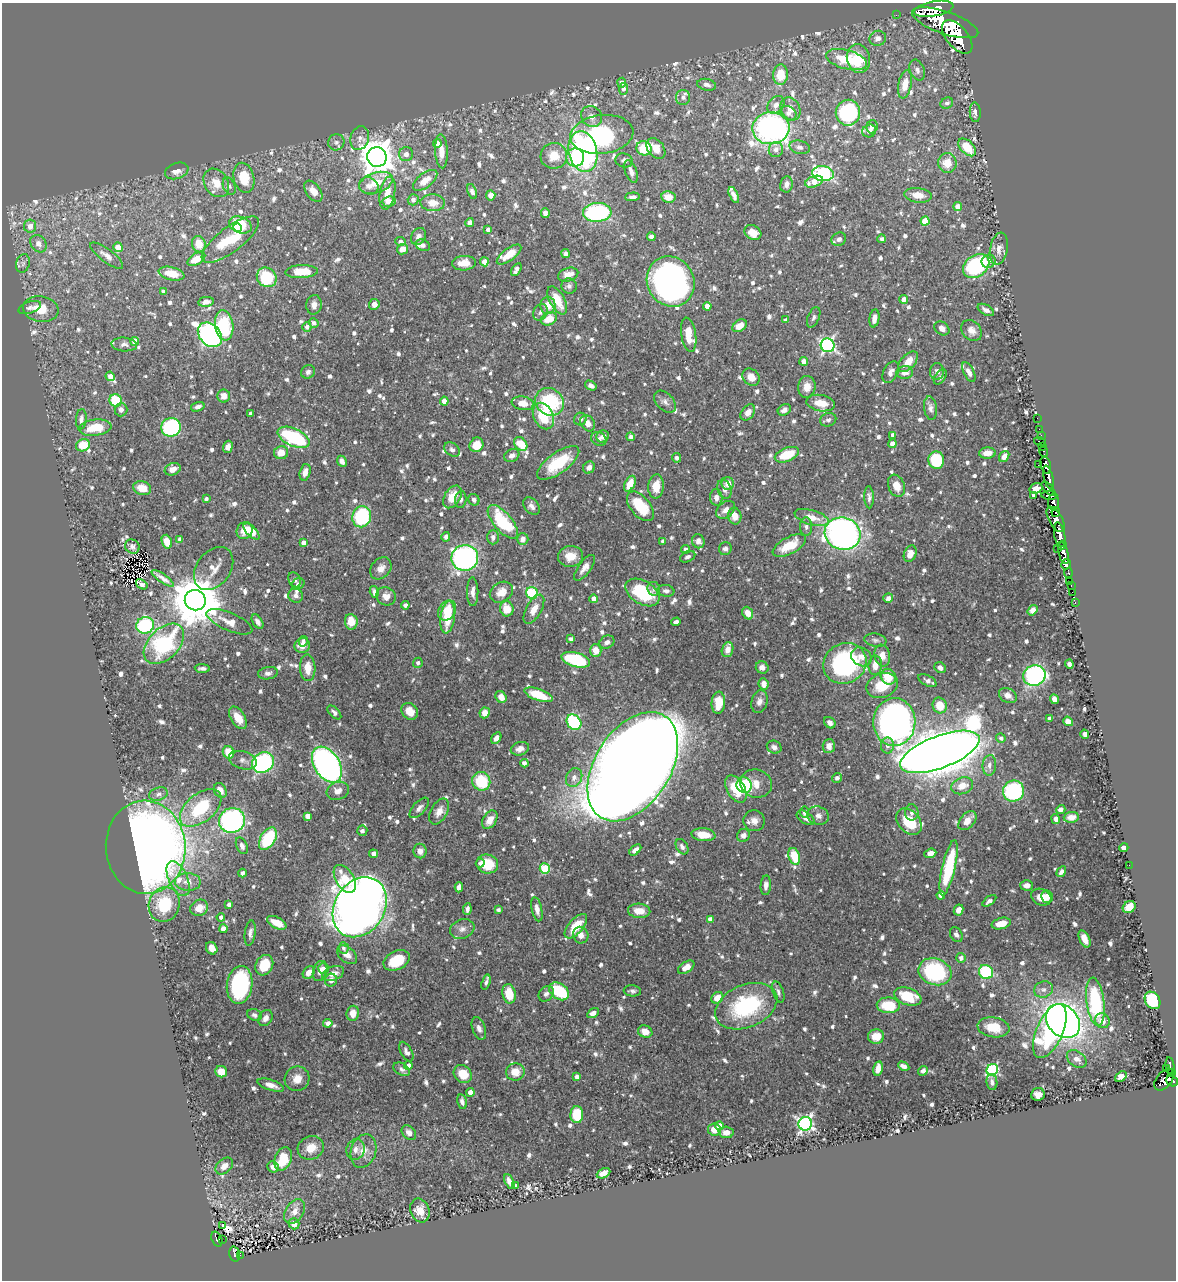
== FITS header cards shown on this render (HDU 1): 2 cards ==
NAXIS1  =                 1174
NAXIS2  =                 1278

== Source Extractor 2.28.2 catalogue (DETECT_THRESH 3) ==
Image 1174 x 1278 px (HDU 1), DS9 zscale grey, 1 PNG px = 1 image px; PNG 1178 x 1282 px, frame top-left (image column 1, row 1278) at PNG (2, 3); each listed source drawn as its Kron ellipse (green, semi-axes under 4 px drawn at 4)
Background 0.576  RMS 0.011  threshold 0.0325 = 3 sigma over >= 5 px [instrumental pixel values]
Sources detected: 1128; of the 1128, the 500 brightest by FLUX_AUTO listed and drawn (628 fainter detections omitted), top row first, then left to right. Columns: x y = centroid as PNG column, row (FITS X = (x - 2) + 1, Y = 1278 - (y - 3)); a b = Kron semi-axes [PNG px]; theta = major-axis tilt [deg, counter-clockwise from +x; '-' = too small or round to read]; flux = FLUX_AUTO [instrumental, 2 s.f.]
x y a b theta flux
934 9 20 7 10 4200
896 15 2 2 - 10
945 23 35 11 -19 10000
957 37 20 10 -50 6100
878 38 8 7 - 4.2
858 59 14 11 -75 18
847 60 21 9 -15 30
917 70 11 7 -67 3.2
781 75 10 7 86 17
622 83 5 4 - 3.4
905 84 14 6 80 12
707 85 9 6 -11 2.9
623 89 6 4 84 2.7
683 97 7 7 - 2.7
947 103 6 5 - 2.3
776 105 10 7 49 3.8
791 109 12 9 -62 6.5
975 112 10 5 -86 3.3
788 113 8 6 -31 3.9
848 113 13 12 - 92
592 116 11 9 -42 6.3
872 127 6 5 - 2.9
771 128 18 16 7 250
869 131 7 6 - 2.6
602 134 31 19 7 120
360 138 12 9 73 4.5
336 142 8 8 - 3.2
437 144 4 4 - 6.3
800 147 10 6 -14 3.2
967 147 10 6 -45 18
644 148 8 7 - 32
656 149 12 8 -53 10
776 149 7 7 - 3.8
441 151 17 6 -88 7.2
583 152 20 14 -79 150
406 154 7 7 - 3.4
554 156 13 13 - 13
377 157 10 9 - 1500
575 157 9 9 - 22
624 160 9 7 -16 2.8
947 163 10 9 - 12
177 171 12 8 18 5.3
631 171 12 5 -70 4.5
823 174 10 7 -8 98
244 178 15 10 -76 19
425 180 14 7 37 7.9
814 182 9 5 19 8.7
216 183 15 11 -57 12
376 183 17 10 18 14
786 184 8 6 80 3.6
229 186 9 6 -66 2.3
369 186 10 8 -23 4.7
313 191 12 7 -54 7.7
472 191 8 4 -68 3
387 193 17 7 79 11
491 195 5 5 - 5
734 195 8 4 -66 3.7
918 195 14 7 -7 8.8
632 197 7 4 5 2.8
668 197 7 6 - 8
413 200 5 5 - 3.2
389 201 6 5 - 5.5
433 203 12 8 -3 7.8
958 207 4 4 - 6.9
597 212 14 9 2 94
545 213 5 4 - 3.4
925 221 4 4 - 14
470 223 4 4 - 3.7
241 225 12 8 -21 23
30 226 6 6 - 5.8
237 227 4 3 - 9.3
488 230 4 3 - 2.5
753 232 9 7 -29 8
418 236 9 7 58 3.1
651 236 4 4 - 2.4
839 239 7 6 - 3
882 239 4 4 - 2.4
230 240 34 12 37 43
400 242 5 4 - 2.4
38 244 9 7 -55 5
199 244 8 6 -76 13
423 245 7 5 -21 2.7
118 247 5 4 - 8
402 249 6 5 - 6.9
999 249 16 8 79 6.4
565 253 4 4 - 2.6
509 254 14 6 36 11
107 256 20 6 -37 5.4
196 259 10 5 31 13
988 261 7 6 - 5.7
484 262 4 4 - 9.2
23 263 9 6 74 2.9
464 263 12 7 3 9.8
976 266 14 10 36 110
516 270 7 4 60 3.8
301 272 16 6 2 17
171 274 13 6 -13 13
568 275 10 6 17 7.8
267 277 10 9 - 38
671 281 26 23 -59 320
569 286 8 7 - 2.6
163 292 4 4 - 2.5
904 299 4 4 - 4
557 300 15 7 -61 16
206 302 8 5 10 4
374 304 5 5 - 5.9
314 305 10 8 85 5.2
548 305 8 7 - 11
707 306 4 4 - 6.3
30 307 12 5 19 2.5
41 309 18 12 -9 16
986 310 9 5 -29 3.3
540 312 9 7 57 2.7
814 317 11 5 67 2.4
874 318 9 5 80 4.7
549 319 8 6 26 12
786 320 4 4 - 2.5
314 323 5 4 - 2.6
224 325 15 9 -82 37
740 326 8 5 36 9.3
307 327 5 4 - 3.1
942 328 8 6 -36 4.7
972 331 11 9 -48 5.8
210 335 14 10 -47 260
689 335 17 7 -81 15
135 341 4 4 - 7.6
124 344 13 7 -4 3.4
828 345 7 6 - 180
804 361 4 4 - 5.7
908 362 12 7 47 11
308 372 7 6 - 2.6
891 372 11 7 63 4.1
937 372 8 7 - 3.4
969 372 11 5 -63 4.2
905 373 8 6 4 4.5
110 376 5 4 - 4.5
751 377 9 7 -47 7.3
940 377 8 5 55 2.4
591 386 6 4 -31 3.2
807 387 11 9 83 7.3
224 396 6 6 - 7.1
116 400 6 6 - 30
444 401 4 4 - 7.6
549 402 15 13 -35 56
665 402 13 8 -46 3.8
523 403 11 6 -9 8.5
821 403 14 8 -10 12
198 407 7 4 17 3.1
930 408 12 6 -82 3.3
121 410 6 6 - 3.6
784 410 7 5 30 3.4
748 412 9 6 52 5.6
251 413 4 3 - 3.1
543 416 14 9 -64 33
1037 418 2 2 - 14
81 419 10 5 85 2.9
580 419 6 6 - 3.5
828 420 8 6 21 2.4
588 423 9 6 -56 5.5
171 427 10 9 - 76
95 428 16 8 7 19
1039 429 2 2 - 12
893 435 4 4 - 3.5
603 436 6 5 - 4.3
1041 436 3 2 - 25
293 437 17 8 -24 69
631 437 4 4 - 2.4
599 439 8 6 -34 3.5
1040 442 6 3 -17 82
521 444 8 6 -49 17
892 444 4 4 - 6.4
83 445 7 6 - 17
476 445 7 6 - 13
1043 446 3 2 - 31
228 447 6 4 72 4.5
452 449 9 6 -36 2.6
1044 452 5 3 - 54
281 453 7 6 - 8.6
987 453 8 5 3 7.2
512 455 8 6 24 3.3
787 455 13 7 20 24
1004 456 6 4 55 5.1
676 458 5 4 - 2.8
936 460 9 8 - 40
342 461 6 4 -65 3.5
558 463 25 10 36 33
1038 465 2 2 - 2.9
1046 465 9 5 -75 1500
589 467 6 5 - 2.9
173 469 8 6 19 5.7
305 472 8 5 75 5.5
1048 477 12 4 -75 1600
728 483 6 6 - 8.3
630 484 8 5 63 11
656 486 12 7 85 11
896 486 11 8 -69 8.3
142 488 9 6 -15 10
1036 488 6 5 - 4.8
724 489 10 7 -71 4
1049 489 9 4 -48 550
1034 495 4 4 - 2.4
1049 495 8 4 -4 580
452 497 12 8 59 15
716 497 8 6 -85 3.8
869 497 11 4 -88 2.6
206 499 4 3 - 2.3
461 500 8 5 84 2.4
474 500 6 5 - 2.6
1054 502 8 5 -87 840
531 506 10 7 -49 3.6
640 506 17 9 -50 25
725 510 10 7 41 4.8
1056 512 5 3 - 360
735 516 8 6 -79 7.1
362 517 11 9 72 64
812 517 17 7 -16 10
1056 519 14 6 -59 1400
503 522 20 9 -49 47
806 527 9 6 89 2.5
245 531 9 7 61 8
252 531 10 5 -46 13
843 534 18 16 -16 340
1060 535 12 5 -79 4100
446 537 5 4 - 2.7
493 537 7 6 - 2.7
180 539 4 4 - 2.9
523 539 6 5 - 3.9
663 541 4 3 - 2.3
698 541 7 6 - 3.3
167 542 7 5 -72 9.9
304 543 4 4 - 4.9
789 545 18 8 28 20
1062 545 5 3 - 580
132 547 7 6 - 2.6
1057 548 2 2 - 14
686 549 4 4 - 2.6
725 549 6 6 - 2.7
1064 553 11 4 -77 1500
910 554 8 6 67 6.6
570 556 12 10 10 9
688 557 8 5 25 2.5
465 558 13 13 - 210
1066 564 5 4 - 620
381 568 12 9 49 5.3
585 568 15 6 54 5.1
214 569 24 17 53 11
1068 573 5 3 - 150
163 578 13 3 -35 3.9
295 580 8 6 -64 2.5
1070 582 3 3 - 52
142 584 6 4 -34 2.8
298 584 6 5 - 2.3
1071 585 3 2 - 42
654 589 7 6 - 2.4
666 591 8 6 -8 2.7
374 592 6 4 -73 2.7
473 592 14 5 -89 4.4
501 592 12 9 33 8.2
1072 592 2 2 - 11
532 593 6 5 - 41
642 593 18 11 -31 44
296 596 7 7 - 3.1
386 596 10 9 - 5.5
888 598 5 4 - 3.9
594 599 4 4 - 5.9
195 600 10 10 - 4300
1075 603 3 2 - 18
405 605 4 4 - 2.6
507 609 8 6 -72 11
534 609 16 7 61 8.4
447 610 11 8 56 16
1033 610 5 4 - 4.1
748 613 6 5 - 7.4
448 617 16 7 83 21
229 622 24 9 -23 10
257 622 8 5 -57 3.9
351 622 8 6 -84 9.8
676 622 5 4 - 2.8
145 625 9 8 - 67
570 639 4 4 - 2.5
875 640 11 6 -9 2.5
303 641 5 4 - 2.5
607 642 8 6 29 2.9
164 644 24 15 45 75
302 646 8 7 - 7.2
596 650 6 6 - 9.9
727 650 8 5 75 5.6
882 655 11 8 -81 7.1
861 657 10 9 - 6.2
576 660 15 7 -16 48
418 663 5 5 - 2.4
845 663 22 20 30 130
1069 664 4 4 - 2.6
875 665 9 7 86 7.4
762 667 6 6 - 3.9
202 668 8 3 -3 2.5
308 668 13 7 -87 9.4
940 668 6 5 - 2.6
268 673 10 6 9 2.8
1034 675 11 10 - 140
888 677 8 7 - 15
927 681 10 5 -28 3.3
764 684 6 5 - 5.8
882 686 16 12 21 19
539 695 15 5 -19 22
1008 695 9 7 -32 4.1
501 697 6 5 - 6.8
1054 699 5 4 - 4
759 702 11 8 73 4.4
718 703 11 7 86 14
940 705 8 7 - 14
410 711 9 7 -47 8.6
334 713 8 4 -45 2.4
485 713 5 5 - 6.1
238 718 12 7 -58 11
1050 719 4 4 - 5
1068 721 5 4 - 5.5
574 722 8 6 -51 61
894 722 24 21 89 370
830 723 6 5 - 3.3
1085 734 4 4 - 2.6
496 738 6 4 58 4.6
1001 738 5 4 - 2.5
887 745 8 6 -89 3.6
829 746 7 6 - 4.9
774 747 7 6 - 3.2
520 749 9 6 18 4.2
229 752 6 5 - 17
940 752 42 16 21 2800
243 760 14 8 -16 4.6
263 763 11 10 - 120
524 763 4 4 - 3.2
327 765 20 12 -57 300
989 765 10 7 85 3.8
633 767 60 38 58 4800
574 778 10 7 60 4.6
837 778 5 4 - 3.1
481 781 9 9 - 31
756 783 16 14 -18 11
744 785 8 7 - 46
962 786 11 8 21 10
736 789 15 8 -60 22
220 791 8 6 -63 7.2
338 791 11 8 20 6.4
1013 791 10 10 - 97
158 794 9 6 17 2.9
201 808 24 14 39 45
419 808 12 6 48 3.5
1061 809 5 4 - 2.5
439 811 14 8 60 6.5
804 812 5 4 - 2.6
912 812 8 6 87 2.9
307 816 4 4 - 6.2
818 816 11 9 -18 4.4
1071 817 8 5 5 4.8
806 818 10 5 -34 4
1056 819 5 4 - 2.9
232 820 13 12 - 170
490 820 10 6 59 8.4
754 821 11 10 - 5.9
967 821 11 7 49 8.8
909 822 15 10 -50 26
362 831 5 5 - 2.6
703 835 12 6 -7 11
743 835 7 6 - 3.9
268 839 12 7 58 44
242 846 9 5 -66 3.2
146 847 46 40 -86 910
682 847 8 5 -59 2.9
1124 848 4 4 - 4.1
635 850 7 4 41 3.7
420 851 7 6 - 4.7
930 853 6 4 22 6.5
373 854 4 4 - 3.7
794 856 8 5 -73 21
480 863 5 4 - 2.3
487 864 11 9 -15 20
1129 865 2 2 - 2.9
545 868 5 5 - 47
949 868 28 6 77 53
1061 872 6 4 59 2.8
242 873 4 4 - 2.9
178 879 19 9 -65 10
345 879 15 9 -59 20
188 882 13 9 -1 6.8
766 885 10 5 87 4.2
1027 885 6 5 - 4.7
459 887 5 4 - 3.6
941 895 4 4 - 4.9
1041 897 10 8 -26 11
1047 897 6 6 - 4.1
989 901 8 4 36 2.7
164 905 17 15 70 36
229 905 4 3 - 2.4
360 907 32 25 58 1000
1129 907 7 5 37 17
199 908 9 8 - 8.8
467 909 6 3 84 2.6
537 909 12 5 -78 4.9
498 910 4 4 - 2.5
959 910 5 4 - 5.2
639 911 11 7 -5 8.9
221 917 4 4 - 3.1
710 919 4 4 - 4.1
277 923 10 5 -27 12
1001 923 10 5 14 9.7
576 926 15 7 49 18
223 929 4 4 - 7.3
462 929 12 9 20 4
250 933 12 5 82 3
956 934 8 5 -58 2.6
581 935 8 7 - 4.9
1084 939 9 5 -65 6
212 948 6 5 - 6
344 948 6 5 - 2.3
347 955 11 7 -42 5.9
961 958 5 4 - 3.2
397 960 14 9 25 27
264 965 11 8 63 19
686 967 9 5 32 7.6
324 968 5 5 - 2.6
320 971 10 7 71 5.6
309 972 7 5 51 6
935 972 17 13 -20 72
986 972 7 7 - 53
333 973 11 6 19 6
331 980 6 6 - 3.8
486 982 8 4 73 2.3
240 985 19 12 82 90
1043 989 10 8 21 3.6
559 991 11 7 -36 34
632 991 8 5 -6 2.4
778 992 11 5 -71 2.6
509 994 10 6 -79 16
546 994 8 6 51 2.7
908 996 14 8 -19 29
717 998 6 5 - 9.8
1153 1000 9 7 -57 54
1095 1002 24 9 -83 68
888 1005 11 7 -2 25
746 1006 32 21 23 76
353 1013 7 6 - 7.8
593 1013 6 4 32 4.2
254 1015 7 5 -24 2.4
265 1018 8 6 57 3.8
1063 1021 19 15 -45 600
1102 1021 8 7 - 7.4
328 1023 4 4 - 3.3
993 1027 16 10 -8 15
479 1029 11 6 -70 3.6
1050 1031 29 13 66 93
645 1032 7 6 - 5.7
876 1036 8 7 - 11
406 1052 11 5 -61 2.9
1077 1059 11 7 -36 4.8
1170 1065 8 3 -80 230
408 1066 4 4 - 4.7
904 1066 6 4 -28 3.2
1166 1068 2 2 - 8.9
402 1069 9 5 -31 2.7
878 1069 7 4 78 6.9
992 1070 6 5 - 91
923 1071 5 4 - 2.6
221 1072 6 5 - 11
515 1072 9 8 - 11
1171 1072 4 3 - 200
463 1074 10 8 -45 13
577 1077 4 4 - 3.8
1121 1077 6 4 36 6.3
297 1079 12 12 - 8.2
1164 1080 12 7 53 870
1172 1081 6 5 - 500
992 1082 8 5 -82 2.5
271 1085 14 5 -18 6.2
471 1092 4 4 - 7.4
1038 1094 7 6 - 4.9
462 1102 7 4 -77 3.3
577 1115 8 6 89 27
805 1124 7 6 - 230
719 1126 4 4 - 6.3
714 1129 6 6 - 10
726 1132 7 5 -4 5.4
409 1133 8 6 -46 3.7
311 1148 13 11 24 10
356 1149 10 9 - 4.9
363 1151 17 12 73 9
283 1159 12 8 68 23
224 1166 10 7 43 5.9
273 1167 6 5 - 4.3
603 1173 7 4 26 6.1
509 1182 8 4 -61 4.3
516 1186 4 3 - 2.5
420 1210 12 9 -69 9.3
295 1211 13 9 58 6.7
294 1224 5 5 - 7.4
222 1225 3 2 - 2.5
217 1239 8 5 -69 160
222 1240 4 2 - 33
235 1254 8 5 -77 180
240 1255 3 2 - 13
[628 fainter detections neither listed nor drawn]